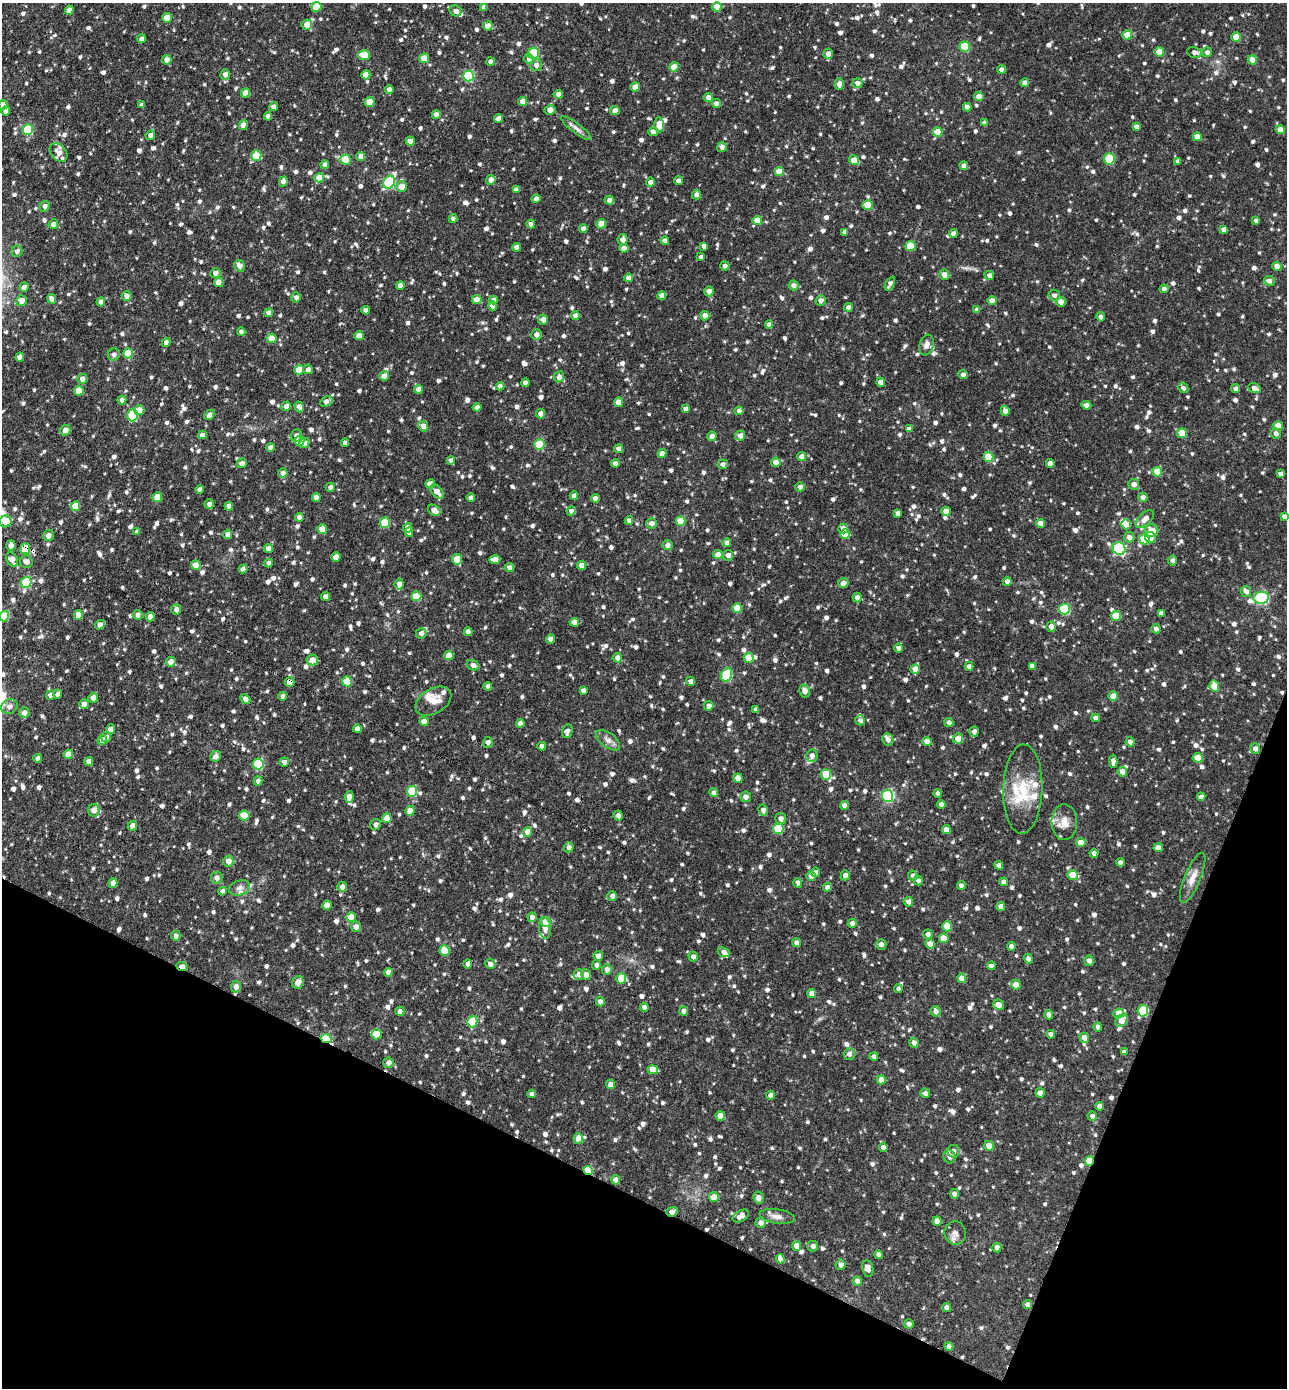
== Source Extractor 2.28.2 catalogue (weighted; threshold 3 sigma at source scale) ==
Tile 15 of 4 x 4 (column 3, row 4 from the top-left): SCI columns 2883-4167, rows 34-1419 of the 5628 x 5611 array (HDU 1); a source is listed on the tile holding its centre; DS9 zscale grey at full resolution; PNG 1289 x 1390 px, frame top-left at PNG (2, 3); each listed source drawn as its Kron ellipse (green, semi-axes under 4 px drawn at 4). Shown black and unused: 20% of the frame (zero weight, under 3 of 4 exposures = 5% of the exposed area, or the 3 px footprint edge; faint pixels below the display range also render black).
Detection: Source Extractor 2.28.2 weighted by HDU 2 'WHT'; one run over the whole footprint, this tile lists its part. Background 0.262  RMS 0.01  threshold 0.0452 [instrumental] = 3 sigma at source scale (4.5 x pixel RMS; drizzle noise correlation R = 1.50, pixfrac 1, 0.05/0.05 arcsec/px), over >= 5 px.
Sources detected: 1447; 2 cosmic-ray / hot-pixel residue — neither listed nor drawn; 19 inside a brighter listed object's ellipse — not listed separately; of the other 1426, all 500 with FLUX_AUTO >= 3.8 (the completeness limit of this list) listed and drawn (926 fainter detections not listed), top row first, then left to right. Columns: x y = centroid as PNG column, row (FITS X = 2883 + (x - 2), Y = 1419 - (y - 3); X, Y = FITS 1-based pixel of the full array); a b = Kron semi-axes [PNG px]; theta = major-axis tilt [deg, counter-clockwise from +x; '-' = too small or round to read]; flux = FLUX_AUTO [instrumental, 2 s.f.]
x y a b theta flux
316 7 5 5 - 21
484 7 4 4 - 4.8
717 7 5 4 - 12
69 10 4 4 - 6.8
456 11 6 5 - 3.9
167 18 5 4 - 12
307 25 5 5 - 11
488 26 5 4 - 11
1127 35 4 4 - 15
1236 37 5 4 - 18
142 39 4 4 - 4.2
965 46 5 5 - 43
1159 52 5 4 - 20
1194 52 7 5 -15 4.2
1207 52 5 5 - 3.8
534 53 5 5 - 53
828 54 5 5 - 4.3
364 55 6 5 - 27
424 58 5 5 - 19
529 59 5 5 - 5.7
167 60 5 4 - 5.1
1252 60 5 4 - 8.2
490 62 4 4 - 4.4
536 65 6 5 - 5.2
674 67 5 4 - 15
1001 70 4 4 - 4.9
225 75 5 4 - 5.4
366 75 5 4 - 13
468 76 5 5 - 76
857 83 5 5 - 4.9
1025 83 4 4 - 6.6
839 84 6 4 88 5.8
635 87 5 4 - 10
389 89 4 4 - 5.6
246 93 5 4 - 12
558 94 5 4 - 5.5
708 97 4 4 - 6
979 97 4 4 - 11
523 101 4 4 - 8.7
370 102 5 4 - 18
716 103 4 4 - 4.6
3 105 4 4 - 6.8
142 105 4 4 - 4.1
273 107 4 4 - 5
967 107 4 4 - 5.6
550 110 5 5 - 7
615 110 4 4 - 6.8
6 111 5 4 - 5.3
436 115 4 4 - 6.5
268 116 4 4 - 5.1
499 118 4 4 - 5.3
984 123 4 4 - 3.8
243 125 5 4 - 6.5
659 125 7 5 89 13
1136 127 4 4 - 5.5
576 128 19 5 -37 5.2
28 130 5 5 - 53
1280 130 4 4 - 8.5
653 131 4 4 - 9.1
938 132 5 4 - 19
150 135 5 4 - 5.1
1197 137 4 4 - 11
410 141 4 4 - 6.9
722 147 5 4 - 4.4
58 152 10 7 -49 7.9
256 156 5 5 - 23
361 156 4 4 - 7.2
345 159 5 5 - 26
1109 159 5 5 - 42
854 160 5 4 - 14
1178 161 4 4 - 3.9
325 164 4 4 - 4.8
964 166 4 4 - 4.1
779 171 4 4 - 16
319 178 5 4 - 17
491 180 5 4 - 7
283 181 5 4 - 5.5
678 181 4 4 - 5
389 182 7 5 58 76
650 182 4 4 - 4.4
401 187 5 5 - 11
516 189 4 4 - 4.3
696 195 4 4 - 4.6
536 199 4 4 - 4.1
609 200 4 4 - 5.5
868 205 5 5 - 26
45 206 5 5 - 3.9
453 219 4 4 - 4.6
757 220 4 4 - 13
1256 221 4 4 - 4.1
53 224 5 4 - 5.7
531 224 4 4 - 5.1
601 224 5 4 - 23
583 228 4 4 - 4.2
1224 229 4 4 - 4.7
845 232 4 4 - 4.2
953 233 4 4 - 4.8
623 240 5 5 - 4.8
665 241 4 4 - 4.9
704 246 4 4 - 4.5
910 246 5 5 - 33
517 247 4 4 - 7
624 248 5 4 - 6.1
17 251 5 5 - 4
701 257 4 4 - 4.1
239 266 6 5 - 5.9
725 266 4 4 - 4.1
1277 266 4 4 - 8.9
215 273 5 5 - 5.1
944 275 5 5 - 7.2
989 275 5 4 - 4.6
628 278 4 4 - 5.6
1269 281 5 5 - 4.6
219 282 5 4 - 13
890 284 8 4 62 4.3
400 285 4 4 - 5.7
794 285 5 5 - 4.8
24 287 5 4 - 5.2
1164 289 4 4 - 4
709 291 5 5 - 5.8
1054 295 6 5 - 4.2
127 296 5 5 - 4.7
662 296 4 4 - 7.8
296 297 5 5 - 4
52 299 5 4 - 4.8
477 300 4 4 - 16
493 300 4 4 - 4.4
821 300 5 5 - 5.6
22 301 5 5 - 7.3
992 301 4 4 - 9.1
101 302 4 4 - 4.4
1061 302 5 5 - 6.7
493 306 4 4 - 5.1
848 307 4 4 - 4.6
366 310 4 4 - 3.8
977 310 4 4 - 5.1
269 313 4 4 - 6.3
575 315 4 4 - 5.2
705 316 5 4 - 5.8
1101 317 4 4 - 4.3
543 320 5 5 - 5.8
769 324 4 4 - 4.4
241 332 4 4 - 4.5
536 335 5 5 - 5.1
359 336 4 4 - 8.6
272 338 5 4 - 14
166 343 4 4 - 5.7
926 345 10 7 72 5.3
128 353 5 5 - 25
114 354 6 5 - 4.4
20 357 4 4 - 8.2
308 369 5 4 - 4.4
299 370 5 4 - 16
963 375 4 4 - 3.9
384 376 5 4 - 5.1
559 377 5 5 - 4.7
82 379 5 4 - 5.1
881 382 4 4 - 6.7
525 383 4 4 - 4.5
500 386 4 4 - 5
1183 388 5 5 - 4
1254 388 6 4 -19 5.8
418 389 4 4 - 6
1236 389 4 4 - 4.4
79 391 5 4 - 16
122 400 4 4 - 4.2
326 402 6 5 - 4.9
619 402 4 4 - 11
1086 405 5 4 - 5.3
286 406 5 4 - 6.4
299 407 5 4 - 5.8
477 407 4 4 - 4.6
685 409 4 4 - 3.9
139 410 5 5 - 9.4
739 411 4 4 - 4.8
1005 411 5 4 - 5.4
541 414 5 4 - 5.5
132 415 6 5 - 65
209 415 5 4 - 5.4
423 426 5 5 - 6.2
1278 426 5 4 - 11
909 429 4 4 - 5.6
65 430 5 5 - 7.5
1182 433 5 4 - 22
1276 433 5 5 - 4.7
202 435 4 4 - 5
296 435 6 5 - 4.4
712 436 5 4 - 6.5
740 436 5 5 - 6.7
299 441 5 5 - 23
304 443 5 4 - 5.5
345 443 4 4 - 3.8
539 445 5 5 - 46
270 447 4 4 - 4.5
618 449 5 4 - 4.2
662 454 4 4 - 7.7
802 457 4 4 - 8.5
988 457 5 5 - 32
451 460 4 4 - 5.7
776 462 4 4 - 10
242 463 5 4 - 4.8
615 463 4 4 - 4.3
1050 463 4 4 - 6.1
723 464 5 5 - 4.4
1157 472 5 4 - 22
283 473 4 4 - 4.7
1280 474 4 4 - 4.4
430 484 5 4 - 10
1134 484 5 5 - 5.1
330 487 4 4 - 4.7
800 487 4 4 - 4.2
199 489 4 4 - 4.4
437 492 8 5 -47 7.8
574 496 4 4 - 5.8
157 497 5 4 - 16
316 497 5 4 - 7
1143 497 4 4 - 4.7
471 498 4 4 - 5.2
595 498 4 4 - 5.2
209 504 5 4 - 4.8
75 506 5 4 - 17
229 506 4 4 - 6.8
434 510 6 5 - 8.2
571 511 4 4 - 4.1
946 511 4 4 - 9.3
897 513 4 4 - 3.9
1284 516 4 4 - 4.4
299 517 4 4 - 6
1145 519 11 6 42 8.1
629 520 4 4 - 4.1
6 521 6 6 - 11
681 521 5 5 - 21
385 523 5 5 - 38
652 523 5 5 - 6
1040 523 4 4 - 6.8
1126 524 5 5 - 9.7
407 528 5 4 - 5.6
843 528 5 5 - 5.9
322 529 5 5 - 14
1152 531 6 6 - 13
137 532 4 4 - 3.9
409 532 5 4 - 5.2
228 534 4 4 - 6.3
845 534 5 5 - 21
48 535 5 5 - 6.6
1129 537 5 5 - 6.3
1150 538 6 5 - 7.8
1144 539 5 5 - 26
727 543 4 4 - 5.9
11 545 5 4 - 5.8
668 545 5 5 - 4.8
268 548 4 4 - 5.3
1119 548 7 6 - 68
25 549 5 5 - 29
718 555 4 4 - 10
728 555 5 5 - 4.7
336 557 5 4 - 9.4
12 559 7 5 -61 9.6
457 559 5 5 - 21
495 559 5 4 - 8.1
1173 561 5 4 - 4.2
26 562 6 6 - 5.3
269 563 4 4 - 4.1
196 565 5 4 - 9
581 565 4 4 - 10
509 567 4 4 - 5.7
243 569 4 4 - 4.2
1007 581 4 4 - 4.5
26 582 5 5 - 60
843 583 5 5 - 5.4
399 584 5 4 - 5.6
1246 591 6 5 - 4.6
416 596 5 5 - 26
326 597 4 4 - 5
857 598 5 4 - 5.1
1261 598 7 6 - 130
737 608 5 5 - 21
176 609 5 5 - 5
1064 609 5 5 - 69
1161 613 4 4 - 4.7
78 615 5 4 - 10
138 615 5 5 - 4.4
4 616 5 5 - 37
1116 616 5 5 - 27
150 617 4 4 - 8.6
574 622 4 4 - 7.4
100 625 5 4 - 5.6
1051 627 5 4 - 5.3
1156 629 4 4 - 4.7
468 632 4 4 - 5.8
421 633 5 5 - 5.1
550 639 4 4 - 4.4
898 648 4 4 - 4.1
449 655 5 4 - 11
617 658 5 4 - 7.2
749 658 5 5 - 21
312 660 5 5 - 10
171 662 5 4 - 9.1
473 665 6 5 - 4.8
969 666 4 4 - 4.4
1032 666 4 4 - 4.9
915 669 5 4 - 12
727 675 7 5 66 66
691 681 4 4 - 4.6
289 682 5 4 - 9.1
347 682 5 5 - 25
488 686 4 4 - 5.4
1214 686 5 5 - 21
583 691 4 4 - 4.6
804 691 6 5 - 5.9
58 694 5 4 - 5.2
51 695 5 4 - 5
283 696 4 4 - 4.3
1113 696 5 4 - 12
93 698 5 4 - 5.1
245 699 5 4 - 4.5
433 701 19 12 31 13
84 704 5 4 - 6
709 706 5 4 - 4.9
9 707 8 7 - 4.6
756 709 4 4 - 4.4
24 713 5 5 - 5.6
1095 718 4 4 - 4
860 720 5 4 - 4
424 721 4 4 - 11
949 722 4 4 - 4.2
520 723 4 4 - 4.8
111 729 5 4 - 7.1
357 729 4 4 - 5.1
567 731 7 5 74 3.9
974 732 5 4 - 4.8
106 737 5 5 - 5
958 739 5 5 - 9
102 740 5 4 - 6.6
608 740 14 7 -36 5.6
888 740 6 5 - 4.2
927 741 4 4 - 10
488 742 5 5 - 3.9
1130 742 5 4 - 4.4
542 746 4 4 - 5
1255 749 5 5 - 4.6
68 754 5 4 - 11
215 756 5 5 - 5.8
812 756 6 6 - 5.1
38 758 4 4 - 4.3
1198 758 5 4 - 18
89 761 4 4 - 6.6
1113 761 6 4 87 5.5
284 762 5 4 - 4.4
258 764 5 5 - 67
1122 772 5 4 - 8.7
826 774 5 5 - 30
738 778 4 4 - 9
258 781 4 4 - 4.7
1023 789 44 19 88 40
412 791 5 5 - 50
714 793 4 4 - 4.6
938 793 4 4 - 3.9
888 796 6 5 - 130
349 797 6 4 84 7.6
746 797 5 5 - 5.6
1201 797 4 4 - 4.5
941 804 4 4 - 5.4
844 805 4 4 - 6.1
94 810 6 5 - 8.8
763 810 5 5 - 4.5
410 811 5 4 - 12
618 815 5 4 - 4.4
244 816 5 5 - 19
387 818 5 4 - 15
781 819 5 5 - 4.9
1064 822 18 13 -89 12
376 825 6 5 - 3.9
132 826 5 4 - 6.7
778 829 5 5 - 56
946 830 4 4 - 10
527 832 5 4 - 11
1081 843 4 4 - 13
569 847 5 5 - 4.3
1158 848 5 4 - 9.2
1094 853 4 4 - 5.2
228 861 5 5 - 7.2
1120 862 4 4 - 4.2
999 865 4 4 - 5.1
815 872 5 4 - 4.7
845 875 5 4 - 4.6
1073 875 5 5 - 17
811 876 5 4 - 5.2
913 876 5 4 - 4.2
217 878 6 5 - 5.3
1193 878 27 8 68 11
918 881 5 4 - 4.2
1004 882 4 4 - 5
113 883 5 4 - 9.4
798 883 5 4 - 4.2
961 886 4 4 - 5.4
342 887 5 4 - 6
828 887 4 4 - 4.8
240 888 11 7 18 4.6
222 891 4 4 - 4.3
612 896 5 5 - 4.7
908 902 5 4 - 4.4
327 905 4 4 - 9.4
1001 906 4 4 - 6.4
351 917 5 4 - 17
532 917 5 4 - 5.3
546 922 5 5 - 15
852 923 4 4 - 4.2
947 926 5 4 - 19
356 927 5 5 - 5.5
545 928 10 6 -84 5.8
928 934 5 4 - 4.6
176 936 5 4 - 4.6
944 938 5 4 - 14
796 943 4 4 - 4.3
881 944 5 5 - 5.3
930 944 5 4 - 7.9
1011 946 4 4 - 6
444 951 5 5 - 22
724 952 6 4 -24 5.3
598 956 5 4 - 6.6
693 957 5 4 - 5.1
1028 959 5 4 - 4.8
1089 961 5 5 - 4.9
468 964 4 4 - 4.3
490 964 5 5 - 4.2
596 965 5 4 - 4.3
182 966 6 4 -24 12
991 966 4 4 - 4.9
607 970 5 5 - 5.2
388 972 4 4 - 6
579 974 5 5 - 5.3
586 975 5 5 - 6.6
962 978 5 4 - 10
621 979 5 5 - 25
298 982 6 5 - 4.9
1016 985 5 5 - 11
236 987 6 5 - 5.7
898 989 4 4 - 3.9
812 993 4 4 - 8.4
600 1002 5 4 - 4.8
998 1005 5 5 - 8.7
644 1007 4 4 - 4.8
400 1011 4 4 - 5.8
683 1011 4 4 - 4.6
936 1011 5 5 - 4.3
1143 1011 6 5 - 50
1119 1013 5 5 - 16
1049 1015 5 4 - 5.6
1122 1020 7 5 46 9.3
472 1022 6 5 - 28
1098 1027 4 4 - 4.1
377 1034 5 5 - 12
1051 1034 4 4 - 5.3
1084 1038 5 4 - 7.1
326 1039 5 4 - 61
914 1043 5 4 - 4.9
1124 1052 4 4 - 4.1
849 1054 6 5 - 5
874 1056 4 4 - 3.9
388 1063 5 5 - 5.3
653 1070 5 4 - 12
881 1080 4 4 - 11
611 1084 4 4 - 6.6
925 1093 5 4 - 5.1
1040 1093 5 4 - 6.5
532 1094 4 4 - 4
771 1095 4 4 - 6.1
1099 1106 4 4 - 5.2
720 1116 4 4 - 11
1092 1116 5 4 - 3.9
578 1138 5 5 - 14
989 1146 5 4 - 11
883 1147 4 4 - 4.6
953 1151 6 6 - 4.6
950 1157 7 6 - 6.3
1089 1161 5 4 - 25
588 1170 5 4 - 36
615 1180 4 4 - 5.4
954 1194 5 4 - 4.6
714 1197 5 5 - 19
759 1198 6 5 - 5.9
672 1212 5 5 - 5.7
741 1216 9 5 29 7.3
777 1216 18 7 -8 6.5
937 1221 4 4 - 10
761 1223 5 5 - 5.2
955 1233 12 10 -84 6
797 1246 5 4 - 8.5
813 1246 5 5 - 4.4
997 1247 5 4 - 5.3
879 1255 4 4 - 4.7
780 1259 5 4 - 7.2
841 1265 5 5 - 4.4
868 1268 8 5 -78 5.7
857 1281 5 4 - 5.2
1028 1305 4 4 - 5.2
947 1307 4 4 - 4.8
909 1324 5 4 - 4.2
949 1346 4 4 - 4.2
Overlapping masked pixels (flux is a lower limit): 8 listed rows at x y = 385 523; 25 549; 289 682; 182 966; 326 1039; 1089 1161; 588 1170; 672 1212
Isophote crosses this tile's border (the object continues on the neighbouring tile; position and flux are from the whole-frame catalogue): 2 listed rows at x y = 3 105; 4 616